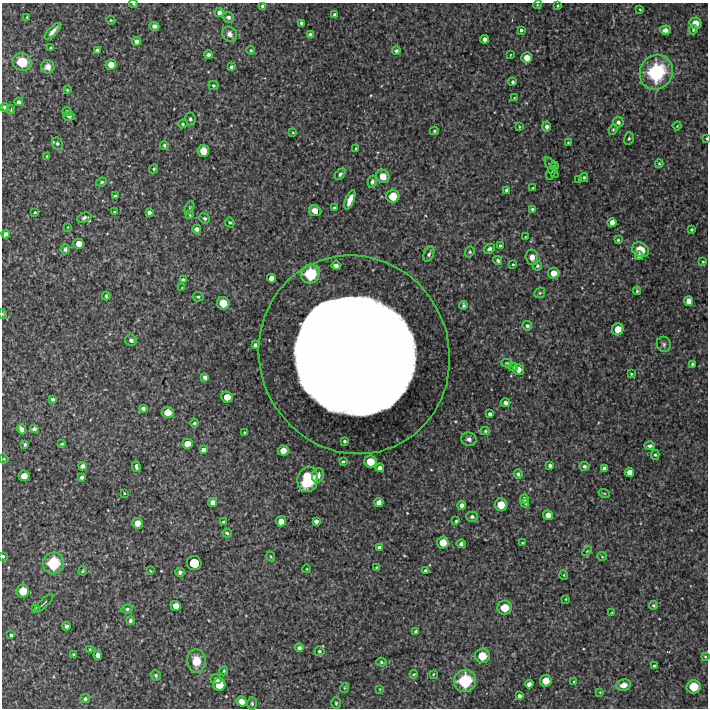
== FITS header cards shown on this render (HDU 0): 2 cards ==
NAXIS1  =                  706 /Length X axis
NAXIS2  =                  706 /Length Y axis

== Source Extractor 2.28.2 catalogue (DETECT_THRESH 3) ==
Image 706 x 706 px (HDU 0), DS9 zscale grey, 1 PNG px = 1 image px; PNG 710 x 710 px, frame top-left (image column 1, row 706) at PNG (2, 3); each listed source drawn as its Kron ellipse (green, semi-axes under 4 px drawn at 4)
Background 3370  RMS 300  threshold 910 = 3 sigma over >= 5 px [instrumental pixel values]
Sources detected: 243; all 243 listed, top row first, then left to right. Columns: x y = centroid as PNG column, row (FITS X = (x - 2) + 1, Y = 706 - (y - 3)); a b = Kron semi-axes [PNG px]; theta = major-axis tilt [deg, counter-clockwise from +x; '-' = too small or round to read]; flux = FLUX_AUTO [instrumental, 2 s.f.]
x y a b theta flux
133 4 4 3 - 2.4e+04
537 5 4 3 - 1.7e+04
263 6 4 3 - 5.6e+04
558 6 4 3 - 2.1e+04
640 9 3 2 - 1.8e+04
219 13 5 4 - 8.4e+04
335 15 3 3 - 4.7e+04
27 17 3 3 - 2.1e+04
228 17 5 5 - 5.3e+04
111 20 4 4 - 2.2e+04
301 23 4 3 - 3.5e+04
695 23 6 5 - 2.2e+05
154 26 5 4 - 5.5e+04
521 30 3 3 - 4.4e+04
665 30 5 4 - 8.3e+04
693 30 5 4 - 2.3e+04
53 31 11 3 46 1.1e+05
230 34 8 7 - 1.1e+05
310 35 4 3 - 6.1e+04
485 39 4 4 - 8.7e+04
137 41 4 4 - 8.6e+04
51 48 3 3 - 3.6e+04
97 50 4 4 - 4.4e+04
251 50 4 3 - 2.5e+04
396 51 4 4 - 4.4e+04
208 55 4 3 - 7.1e+04
510 55 3 2 - 1.4e+04
527 58 5 5 - 1.9e+05
22 62 10 8 -19 5.8e+05
111 65 5 5 - 2.0e+05
48 67 7 6 - 1.3e+05
231 67 4 3 - 4.0e+04
656 72 18 16 61 1.6e+06
513 82 4 4 - 4.0e+04
213 85 5 4 - 3.4e+04
67 90 4 3 - 2.1e+04
514 98 4 2 - 1.4e+04
19 102 4 4 - 7.1e+04
5 107 4 3 - 3.9e+04
11 110 4 3 - 2.3e+04
67 111 4 4 - 4.0e+04
69 116 6 4 -6 4.3e+04
190 119 6 5 - 4.4e+04
618 122 5 5 - 6.8e+04
183 124 5 4 - 2.6e+04
677 126 4 3 - 1.6e+04
519 127 4 2 - 1.6e+04
547 127 5 4 - 6.0e+04
613 129 5 4 - 2.5e+04
434 131 4 4 - 2.5e+04
293 132 3 3 - 1.8e+04
629 138 6 5 - 3.5e+04
707 138 3 2 - 1.9e+04
57 143 6 5 - 4.0e+04
568 143 3 2 - 1.6e+04
164 145 4 3 - 3.0e+04
356 148 4 3 - 2.7e+04
203 151 6 6 - 2.8e+05
47 156 3 3 - 1.9e+04
659 164 4 3 - 2.3e+04
554 166 4 3 - 3.2e+04
552 168 12 3 -61 4.0e+04
154 169 5 4 - 3.0e+04
551 173 7 2 74 1.6e+04
340 174 6 4 47 4.6e+04
383 176 7 6 - 2.0e+05
584 177 4 3 - 2.5e+04
579 180 3 3 - 1.6e+04
102 182 5 3 - 2.6e+04
372 182 6 4 77 4.3e+04
533 188 3 3 - 1.9e+04
506 190 4 3 - 3.5e+04
115 196 3 3 - 3.0e+04
393 196 6 6 - 3.4e+05
350 200 10 4 68 2.1e+05
189 208 7 4 64 2.8e+04
334 208 3 2 - 2.2e+04
532 209 3 3 - 3.4e+04
315 211 6 5 - 1.6e+05
35 212 3 2 - 1.9e+04
114 212 3 2 - 1.5e+04
149 212 4 4 - 6.0e+04
190 215 4 3 - 1.8e+04
84 218 7 4 21 5.6e+04
205 218 5 5 - 4.4e+04
230 222 5 4 - 2.8e+04
612 222 4 4 - 1.1e+05
68 227 4 2 - 1.3e+04
197 229 4 4 - 8.8e+04
691 230 3 3 - 2.9e+04
6 234 4 4 - 8.5e+04
525 237 4 2 - 1.5e+04
618 240 4 4 - 2.4e+04
79 244 5 5 - 1.9e+05
500 246 4 3 - 4.4e+04
65 249 5 4 - 4.5e+04
489 249 6 4 29 5.6e+04
640 250 9 6 -24 2.7e+05
470 252 6 4 69 3.0e+04
429 254 8 5 64 4.7e+04
639 256 4 4 - 5.4e+04
532 257 7 6 - 1.2e+05
498 260 5 4 - 5.0e+04
703 262 4 3 - 1.9e+04
513 264 2 2 - 1.9e+04
336 266 5 4 - 7.2e+04
537 266 5 5 - 3.5e+04
553 273 5 5 - 2.0e+05
310 274 9 9 - 7.4e+05
271 278 4 4 - 1.2e+05
183 280 4 3 - 5.5e+04
182 288 4 2 - 1.4e+04
637 291 4 3 - 2.7e+04
540 293 6 5 - 3.3e+04
106 296 4 3 - 2.7e+04
198 297 5 4 - 3.4e+04
689 301 5 4 - 1.4e+05
223 303 6 6 - 3.3e+05
463 305 4 3 - 3.7e+04
3 314 5 3 - 1.8e+04
527 326 5 4 - 4.3e+04
618 329 6 5 - 2.6e+05
131 340 6 5 - 6.0e+04
664 344 7 7 - 5.1e+04
255 345 4 3 - 4.4e+04
354 355 100 94 -66 8.6e+07
507 363 5 4 - 2.5e+04
693 364 4 3 - 4.5e+04
513 367 4 3 - 2.5e+04
518 369 5 5 - 1.6e+05
631 374 3 2 - 2.1e+04
205 377 4 4 - 7.3e+04
227 397 5 5 - 2.4e+05
53 399 4 4 - 3.7e+04
505 403 5 4 - 6.2e+04
143 408 4 3 - 6.1e+04
168 412 6 6 - 2.7e+05
490 414 4 3 - 5.7e+04
194 423 4 3 - 3.3e+04
21 429 5 4 - 1.0e+05
34 429 4 4 - 5.0e+04
485 431 4 4 - 2.7e+04
244 432 3 2 - 1.9e+04
469 439 7 6 - 7.9e+04
344 441 3 3 - 3.5e+04
25 444 4 3 - 2.9e+04
62 444 4 3 - 2.3e+04
187 444 5 5 - 1.8e+05
650 446 5 4 - 5.0e+04
203 450 4 4 - 7.9e+04
283 450 5 5 - 1.9e+05
655 455 5 4 - 3.1e+04
4 459 5 3 - 1.9e+04
343 461 3 3 - 2.5e+04
370 462 6 6 - 3.2e+05
83 466 4 4 - 8.5e+04
136 466 5 3 - 6.6e+04
550 466 3 3 - 5.3e+04
584 466 5 4 - 5.2e+04
380 468 4 4 - 8.0e+04
604 468 4 4 - 7.0e+04
629 472 4 4 - 1.3e+05
518 474 5 4 - 4.4e+04
318 475 7 6 - 9.8e+04
24 476 5 5 - 1.9e+05
82 477 4 4 - 6.4e+04
308 479 13 10 77 8.9e+05
124 493 3 2 - 1.8e+04
604 493 6 3 -18 2.2e+04
524 499 4 4 - 6.5e+04
379 502 4 4 - 1.2e+05
213 503 5 4 - 1.2e+05
525 503 4 3 - 4.1e+04
462 505 4 4 - 8.5e+04
501 505 6 6 - 3.1e+05
548 515 5 4 - 1.4e+05
472 517 5 5 - 5.1e+04
281 521 5 5 - 1.7e+05
316 521 4 4 - 7.3e+04
456 521 3 3 - 2.8e+04
223 522 4 3 - 3.0e+04
137 523 5 5 - 2.0e+05
227 533 5 3 - 3.6e+04
443 542 6 6 - 2.8e+05
522 543 3 3 - 2.3e+04
461 544 4 4 - 6.1e+04
379 547 4 3 - 5.5e+04
587 551 6 3 44 2.0e+04
3 556 3 3 - 2.9e+04
602 556 5 3 - 1.8e+04
271 557 5 2 - 1.9e+04
53 563 11 10 - 8.1e+05
194 563 7 7 - 4.5e+05
376 567 3 3 - 1.6e+04
307 569 4 3 - 1.5e+04
83 571 5 3 - 2.1e+04
151 571 4 2 - 1.5e+04
425 571 3 3 - 4.7e+04
180 572 4 4 - 5.4e+04
564 575 5 3 - 1.6e+04
23 591 6 6 - 3.3e+05
566 599 3 2 - 1.5e+04
44 603 12 2 44 2.5e+04
654 605 4 4 - 3.0e+04
176 606 5 5 - 1.8e+05
36 608 4 2 - 1.5e+04
505 608 7 7 - 3.4e+05
127 609 5 4 - 4.5e+04
612 612 4 2 - 1.4e+04
130 621 4 3 - 5.6e+04
66 626 4 4 - 4.7e+04
416 631 3 3 - 3.4e+04
11 635 3 3 - 4.0e+04
299 648 4 4 - 6.8e+04
90 649 4 3 - 1.8e+04
319 651 5 5 - 4.0e+04
73 654 3 2 - 2.1e+04
98 655 4 4 - 1.0e+05
482 656 7 7 - 3.7e+05
705 657 4 3 - 1.9e+04
196 661 11 9 -89 3.6e+05
381 662 5 4 - 3.2e+04
654 666 3 3 - 3.8e+04
224 671 5 3 - 2.3e+04
414 674 4 3 - 2.3e+04
433 674 3 3 - 1.5e+04
156 675 5 5 - 4.0e+04
216 679 5 5 - 6.2e+04
465 681 11 11 - 8.9e+05
546 681 6 5 - 2.5e+05
574 682 4 3 - 1.7e+04
529 684 4 4 - 1.0e+05
219 685 6 6 - 3.2e+05
623 685 7 5 13 1.5e+05
693 687 7 7 - 4.0e+05
344 688 5 3 - 1.8e+04
380 689 4 2 - 1.4e+04
600 692 4 4 - 1.7e+04
519 696 4 3 - 6.0e+04
85 699 5 4 - 4.9e+04
242 702 5 4 - 1.6e+05
336 703 6 4 -90 3.2e+04
252 704 6 4 -88 3.3e+04
At the frame edge (FLAGS 8, measured only in part): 4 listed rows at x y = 133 4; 707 138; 3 314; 3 556

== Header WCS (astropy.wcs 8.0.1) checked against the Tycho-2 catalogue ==
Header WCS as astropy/WCSLIB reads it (CRVAL/CRPIX/CD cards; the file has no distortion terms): RA---TAN/DEC--TAN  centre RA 11:14:48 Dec +55:01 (168.70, +55.02 deg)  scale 1.7 arcsec/px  FOV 20.0' x 20.0'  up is -3 deg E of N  parity normal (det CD < 0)
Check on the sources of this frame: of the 60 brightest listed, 4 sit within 2.3 arcsec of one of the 6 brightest Tycho-2 stars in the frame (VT <= 12.02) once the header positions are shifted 0.73 arcsec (0.69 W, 0.25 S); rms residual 0.76 arcsec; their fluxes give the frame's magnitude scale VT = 26.58 - 2.5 log10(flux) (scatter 0.10 mag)
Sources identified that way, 4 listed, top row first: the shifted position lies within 2.3 arcsec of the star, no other Tycho-2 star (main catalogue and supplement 1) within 4.6 arcsec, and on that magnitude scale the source's flux lands within +1.5 / -3 mag of the star's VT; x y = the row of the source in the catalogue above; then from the Tycho-2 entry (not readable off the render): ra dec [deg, ICRS J2000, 3 dp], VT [Tycho-2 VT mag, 2 dp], TYC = Tycho-2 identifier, HIP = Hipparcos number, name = IAU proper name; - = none
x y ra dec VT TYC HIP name
656 72 168.436 +55.143 10.94 3827-399-1 - -
310 274 168.732 +55.059 11.83 3827-457-1 - -
53 563 168.956 +54.929 12.02 3825-24-1 - -
465 681 168.624 +54.862 11.77 3824-1052-1 - -